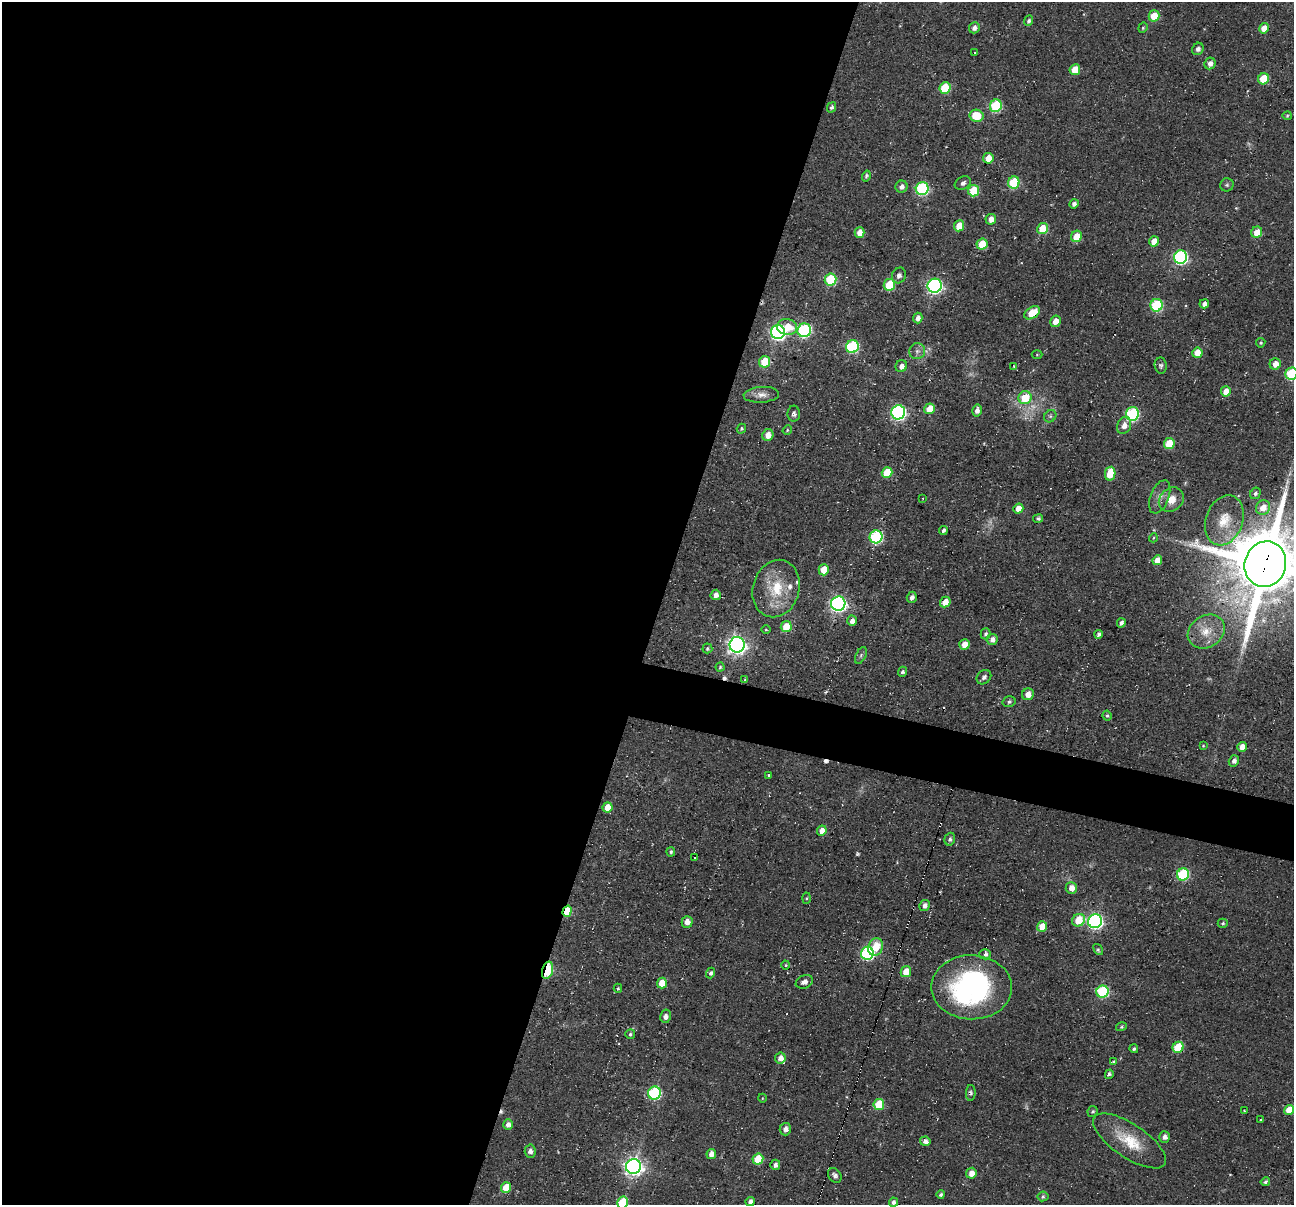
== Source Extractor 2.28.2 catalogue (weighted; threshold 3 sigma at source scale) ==
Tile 5 of 4 x 4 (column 1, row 2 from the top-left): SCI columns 7-1298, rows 2569-3771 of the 5174 x 5222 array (HDU 1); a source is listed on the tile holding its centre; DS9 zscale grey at full resolution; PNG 1296 x 1207 px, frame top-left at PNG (2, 2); each listed source drawn as its Kron ellipse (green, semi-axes under 4 px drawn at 4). Shown black and unused: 54% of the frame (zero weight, under 2 of 3 exposures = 2% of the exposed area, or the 3 px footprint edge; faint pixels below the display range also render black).
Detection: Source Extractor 2.28.2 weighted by HDU 2 'WHT'; one run over the whole footprint, this tile lists its part. Background 0.0471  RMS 0.008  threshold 0.0362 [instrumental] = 3 sigma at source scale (4.5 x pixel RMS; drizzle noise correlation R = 1.50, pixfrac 1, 0.05/0.05 arcsec/px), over >= 5 px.
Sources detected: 191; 6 too faint to see at this stretch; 1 inside a brighter object's white glare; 5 cosmic-ray / hot-pixel residue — neither listed nor drawn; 2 inside a brighter listed object's ellipse — not listed separately; the other 177 listed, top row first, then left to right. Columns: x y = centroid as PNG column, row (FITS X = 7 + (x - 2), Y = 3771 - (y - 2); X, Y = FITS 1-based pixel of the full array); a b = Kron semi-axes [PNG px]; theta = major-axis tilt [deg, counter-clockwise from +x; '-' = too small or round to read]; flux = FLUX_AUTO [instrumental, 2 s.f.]
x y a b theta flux
1154 16 5 5 - 18
1029 21 5 4 - 2.2
974 28 5 5 - 3.8
1143 28 5 4 - 1.2
1264 28 5 5 - 9.8
1198 49 6 5 - 3
975 53 3 2 - 0.81
1210 63 6 5 - 4.2
1075 70 5 5 - 16
1263 79 6 5 - 25
945 88 6 5 - 35
996 106 6 6 - 64
831 107 5 4 - 2.1
976 116 7 6 - 22
1287 116 4 4 - 0.93
988 158 5 5 - 11
866 176 5 4 - 1.4
963 183 8 6 27 2.9
1014 183 6 5 - 45
1227 185 7 6 - 1.7
901 187 6 6 - 3.7
922 189 6 6 - 97
974 191 6 5 - 27
1074 204 4 4 - 3
991 219 5 5 - 6.1
959 226 5 5 - 14
1042 229 6 5 - 21
859 232 5 5 - 7.5
1257 232 6 5 - 11
1076 236 6 5 - 15
1154 241 5 5 - 9.5
982 244 5 5 - 19
1180 257 7 6 - 150
899 275 8 7 - 3.3
830 280 6 6 - 39
889 285 6 5 - 33
935 286 7 7 - 200
1204 304 5 4 - 3.6
1157 305 6 6 - 69
1032 313 8 5 32 20
918 318 5 4 - 4.2
1055 321 6 5 - 7.1
787 327 10 8 -8 16
804 330 7 6 - 110
778 332 7 7 - 210
1261 343 5 4 - 1.3
852 347 6 6 - 91
917 351 8 8 - 3.4
1197 353 5 5 - 11
1037 355 5 3 - 0.78
765 362 6 5 - 23
1275 364 5 5 - 7.8
901 366 6 5 - 4.2
1014 366 4 4 - 0.71
1161 366 8 6 -81 2.1
1292 374 6 6 - 67
1226 391 5 5 - 9.4
761 395 18 8 3 5.8
1025 398 6 6 - 25
930 409 5 5 - 14
977 411 6 5 - 4.2
898 412 7 7 - 180
794 414 8 6 -88 2.6
1132 414 7 6 - 91
1050 416 6 5 - 1.9
1124 425 9 7 67 5.9
741 429 5 4 - 1.3
787 430 5 4 - 1.1
768 435 6 5 - 7.9
1169 444 5 5 - 25
887 472 5 5 - 20
1110 474 7 5 80 19
1255 493 6 5 - 1.8
1160 497 17 9 68 6.7
923 498 3 2 - 0.57
1171 500 13 11 44 11
1018 508 5 4 - 9.4
1263 508 7 7 - 9.8
1038 519 5 4 - 1.7
1224 520 26 18 70 20
943 530 4 4 - 1.9
876 537 6 6 - 92
1153 538 5 3 - 0.69
1157 560 5 4 - 8.6
1265 564 23 20 71 8900
824 570 5 5 - 13
776 589 29 23 74 33
716 595 5 5 - 4.3
912 597 5 5 - 3.4
945 602 5 5 - 9.1
838 604 7 7 - 270
852 621 5 5 - 4.7
1121 623 4 4 - 2.9
786 627 6 5 - 19
766 630 5 3 - 0.7
1206 632 19 15 33 16
986 634 5 5 - 2.2
1099 634 4 3 - 2.9
992 639 5 5 - 4.3
964 644 5 5 - 10
737 645 8 7 - 390
707 648 5 5 - 1.4
861 655 9 5 64 2.1
720 667 4 4 - 1.1
902 672 5 4 - 2
984 677 8 6 44 2.5
745 679 4 3 - 0.74
1028 694 6 5 - 6.4
1009 702 6 5 - 1.8
1107 716 5 4 - 1.6
1203 746 4 4 - 0.82
1242 747 5 4 - 7
1234 761 6 5 - 3.1
768 775 3 3 - 2.1
607 807 5 5 - 12
822 831 5 4 - 7.7
950 839 6 5 - 2
671 852 5 4 - 1.6
694 858 3 2 - 1
1183 874 6 6 - 77
1071 888 6 5 - 6.9
806 898 5 3 - 0.93
924 905 6 5 - 4.1
567 911 6 4 73 26
1078 920 7 6 - 19
1095 921 7 6 - 220
687 922 6 5 - 6.3
1223 923 5 4 - 1.1
1042 927 5 5 - 14
876 947 9 7 64 17
1098 949 6 4 -55 1.4
867 953 6 6 - 120
985 954 6 5 - 3.2
786 965 4 4 - 0.94
547 970 9 5 75 65
906 972 6 5 - 12
711 973 5 4 - 2.1
804 982 9 6 22 4.1
662 983 5 5 - 14
972 987 40 32 -1 160
618 988 5 4 - 1.2
1102 992 6 6 - 79
665 1016 6 5 - 3.9
1121 1027 5 3 - 1.2
630 1034 5 5 - 1.6
1178 1047 5 5 - 34
1134 1049 4 4 - 1.5
780 1058 5 5 - 5.8
1113 1062 4 3 - 1
1109 1074 5 4 - 2
654 1093 6 6 - 94
971 1093 8 4 88 1.7
762 1098 4 3 - 0.6
879 1104 5 5 - 24
1289 1110 5 5 - 16
1092 1111 5 5 - 1.4
1244 1111 3 2 - 0.65
1261 1120 3 3 - 1.1
508 1124 5 5 - 4.2
785 1129 6 5 - 4.7
1164 1137 5 5 - 4.1
925 1141 5 4 - 3.7
1129 1141 42 17 -34 29
530 1151 6 5 - 3.4
711 1154 5 4 - 5.3
758 1159 6 5 - 23
775 1165 5 5 - 3.5
633 1166 7 7 - 410
971 1173 5 5 - 7
835 1175 8 6 -55 3
1265 1182 5 4 - 1.9
506 1187 5 5 - 19
941 1195 4 3 - 2
1043 1196 5 5 - 1.7
750 1201 5 4 - 3.5
623 1202 6 5 - 39
894 1202 5 4 - 2.7
Overlapping masked pixels (flux is a lower limit): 3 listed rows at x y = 1265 564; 567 911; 547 970
Isophote crosses this tile's border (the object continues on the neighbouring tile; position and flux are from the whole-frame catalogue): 3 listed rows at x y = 1292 374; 1265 564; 623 1202